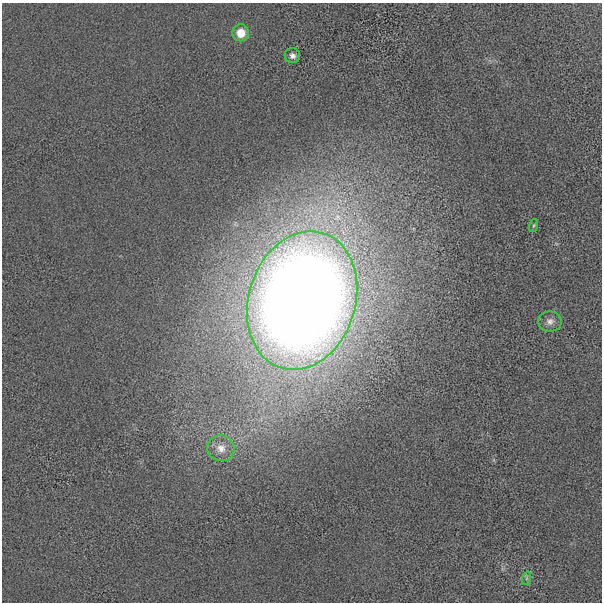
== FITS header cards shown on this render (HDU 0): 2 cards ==
NAXIS1  =                  600 / length of data axis 1
NAXIS2  =                  600 / length of data axis 2

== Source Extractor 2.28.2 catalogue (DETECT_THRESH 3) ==
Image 600 x 600 px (HDU 0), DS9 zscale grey, 1 PNG px = 1 image px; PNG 604 x 604 px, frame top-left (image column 1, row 600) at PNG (2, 3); each listed source drawn as its Kron ellipse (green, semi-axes under 4 px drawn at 4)
Background -28.5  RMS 700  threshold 2110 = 3 sigma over >= 5 px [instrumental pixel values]
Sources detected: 7; all 7 listed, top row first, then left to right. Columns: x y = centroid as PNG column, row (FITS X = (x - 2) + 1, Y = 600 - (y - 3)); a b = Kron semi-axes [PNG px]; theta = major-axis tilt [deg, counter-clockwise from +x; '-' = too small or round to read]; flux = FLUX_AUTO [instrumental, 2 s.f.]
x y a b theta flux
241 33 8 8 - 7.1e+05
292 56 8 7 - 1.9e+05
534 225 7 3 71 5.7e+04
302 301 71 53 73 1.0e+08
550 321 11 10 - 2.7e+05
221 448 13 13 - 5.0e+05
527 578 7 4 71 9.2e+04